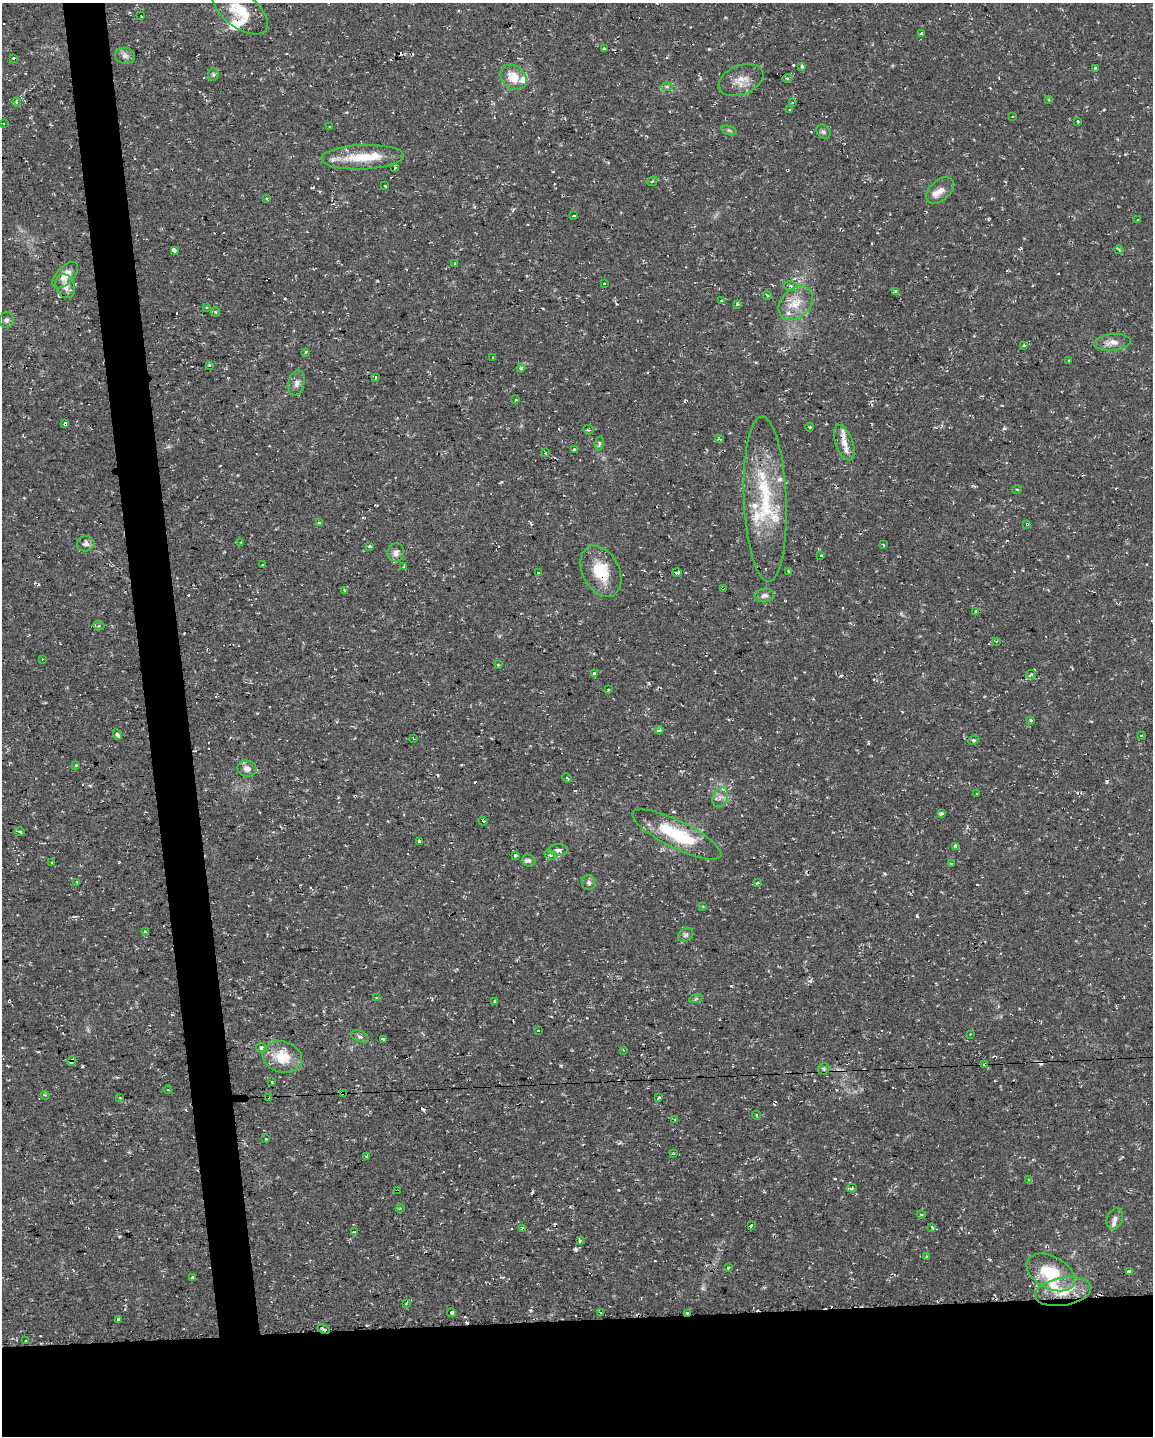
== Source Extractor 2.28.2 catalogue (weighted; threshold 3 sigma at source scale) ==
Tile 11 of 4 x 3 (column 3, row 3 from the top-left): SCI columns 2305-3455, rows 50-1483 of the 4607 x 4367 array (HDU 1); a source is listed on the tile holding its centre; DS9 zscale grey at full resolution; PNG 1155 x 1438 px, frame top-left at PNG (2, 3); each listed source drawn as its Kron ellipse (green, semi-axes under 4 px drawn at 4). Shown black and unused: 12% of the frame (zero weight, under 2 of 3 exposures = <1% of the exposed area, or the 3 px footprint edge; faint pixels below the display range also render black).
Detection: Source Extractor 2.28.2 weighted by HDU 2 'WHT'; one run over the whole footprint, this tile lists its part. Background 0.0286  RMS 0.004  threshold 0.018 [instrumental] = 3 sigma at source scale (4.5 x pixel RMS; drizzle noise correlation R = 1.50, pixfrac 1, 0.0396/0.0396 arcsec/px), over >= 5 px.
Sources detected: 228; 44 cosmic-ray / hot-pixel residue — neither listed nor drawn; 15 inside a brighter listed object's ellipse — not listed separately; the other 169 listed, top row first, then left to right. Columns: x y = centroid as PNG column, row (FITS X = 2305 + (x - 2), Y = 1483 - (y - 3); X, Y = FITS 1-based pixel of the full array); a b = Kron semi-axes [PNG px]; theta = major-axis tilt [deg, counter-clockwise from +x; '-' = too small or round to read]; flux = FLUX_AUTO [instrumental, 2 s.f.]
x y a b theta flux
240 10 32 17 -38 11
141 16 3 2 - 1.5
921 33 3 3 - 2.1
604 48 3 3 - 0.58
125 56 10 8 -11 1.7
13 58 3 3 - 0.61
802 66 3 3 - 1.6
1096 68 3 3 - 0.84
213 75 6 5 - 0.71
513 77 14 11 -41 6
787 78 5 3 - 0.58
741 80 23 14 22 5.5
667 87 6 4 -1 0.63
1048 99 4 3 - 0.51
16 102 4 4 - 0.54
793 102 3 2 - 0.7
789 110 3 3 - 1.3
1013 117 2 2 - 0.36
1078 121 3 3 - 1.2
3 123 2 2 - 0.4
330 127 3 2 - 0.29
729 130 8 3 -19 0.59
823 132 8 6 -45 0.99
363 157 41 12 2 13
395 168 3 3 - 0.99
652 181 5 4 - 0.55
385 186 3 3 - 0.46
940 190 16 10 44 3.6
267 198 3 3 - 0.78
574 216 3 3 - 0.75
1138 220 2 2 - 0.4
174 250 4 3 - 8.5
1119 250 4 4 - 0.46
455 264 3 2 - 0.67
65 275 16 8 46 4.3
604 284 3 2 - 0.9
65 286 12 9 -72 2.9
791 286 7 5 -9 1.4
896 292 3 3 - 3.3
767 295 4 4 - 0.88
722 301 4 3 - 0.85
796 303 19 14 44 7.3
737 304 3 3 - 1.1
206 308 3 2 - 0.5
216 312 4 4 - 0.54
6 320 8 7 - 1.1
1112 342 18 8 5 3.2
1024 345 3 3 - 0.49
306 352 4 3 - 0.48
493 358 3 2 - 0.25
1069 361 4 2 - 0.33
209 365 4 3 - 0.64
521 368 4 4 - 0.62
376 377 4 3 - 0.59
296 383 13 8 77 2.1
516 400 3 3 - 1.2
65 423 4 3 - 3.4
810 427 4 3 - 0.38
588 430 5 4 - 0.57
719 439 4 2 - 0.56
599 443 7 3 82 0.65
844 443 18 8 -69 3.3
574 450 3 3 - 1.2
545 453 4 3 - 0.55
1017 489 5 3 - 0.38
765 499 83 21 -88 32
319 523 4 3 - 4.3
1027 524 3 3 - 0.75
241 542 4 3 - 0.35
86 544 9 7 1 1.7
883 545 4 3 - 0.66
370 546 4 3 - 0.52
396 553 9 8 - 2.1
821 556 3 2 - 0.55
262 565 3 3 - 0.93
404 566 3 3 - 1.1
601 571 27 18 -63 13
789 571 4 3 - 0.59
677 572 4 3 - 7.6
539 573 3 3 - 0.91
723 588 3 2 - 0.36
344 591 3 3 - 2.1
764 595 10 7 7 1.5
976 611 3 3 - 1.1
99 626 5 3 - 0.49
996 641 3 3 - 0.39
42 659 3 2 - 0.29
498 664 3 3 - 1.5
594 673 3 3 - 1.1
1031 674 5 4 - 0.67
608 689 3 2 - 0.34
1030 720 4 3 - 0.39
659 730 4 3 - 2.1
117 735 5 3 - 1.1
1141 735 3 2 - 0.34
413 738 3 2 - 0.32
973 740 5 4 - 0.65
75 765 3 3 - 1.2
247 769 9 8 - 2.2
567 778 5 3 - 0.45
977 793 3 3 - 1
720 797 10 7 64 2.1
941 813 4 3 - 1.6
483 821 4 3 - 0.64
20 832 5 4 - 0.79
677 834 49 13 -26 23
419 841 3 2 - 0.41
955 846 4 3 - 2.9
558 850 10 6 2 1.6
515 855 4 3 - 2.9
550 855 6 5 - 0.93
529 861 6 6 - 0.79
52 863 2 2 - 0.32
951 863 4 2 - 0.28
77 882 3 2 - 0.52
589 883 7 7 - 1.2
757 883 4 3 - 1.9
703 906 4 2 - 0.33
145 932 3 3 - 2.1
686 935 8 6 34 0.99
376 998 4 3 - 0.49
696 998 7 4 20 0.64
495 1001 3 3 - 0.98
538 1031 3 3 - 0.72
970 1034 2 2 - 0.27
360 1037 9 5 -25 1.4
383 1039 4 3 - 6
261 1048 5 5 - 1.1
623 1050 3 3 - 0.44
282 1057 20 15 -15 11
71 1061 5 4 - 2.1
985 1064 3 3 - 3.1
824 1069 6 5 - 0.7
272 1081 3 3 - 0.45
168 1090 4 3 - 0.41
343 1093 4 3 - 2.3
45 1095 4 3 - 0.42
268 1097 2 2 - 0.39
120 1098 3 2 - 0.47
658 1098 4 3 - 9.5
756 1115 4 3 - 0.34
674 1119 3 3 - 1.2
266 1139 3 3 - 0.56
673 1154 3 2 - 0.32
367 1156 4 3 - 0.46
1029 1180 3 3 - 0.72
852 1188 5 3 - 0.91
397 1191 4 2 - 0.48
400 1208 4 3 - 0.45
921 1214 4 3 - 0.36
1115 1219 11 8 72 2.1
751 1226 3 3 - 2.8
932 1227 4 3 - 0.68
522 1229 3 3 - 4.5
355 1232 3 3 - 0.94
580 1240 4 3 - 0.7
926 1256 4 3 - 0.39
728 1267 3 3 - 2.7
1051 1272 26 16 -29 17
1129 1272 3 3 - 7.9
193 1278 3 3 - 1.4
1063 1292 28 14 9 10
406 1304 4 3 - 0.45
452 1313 4 3 - 4.6
601 1313 4 3 - 0.8
688 1313 4 2 - 0.39
118 1319 3 3 - 1.2
324 1329 6 2 -26 0.64
26 1340 3 3 - 0.72
Overlapping masked pixels (flux is a lower limit): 16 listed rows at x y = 240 10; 65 423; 844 443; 319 523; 1027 524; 601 571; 677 572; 723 588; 71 1061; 985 1064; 343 1093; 268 1097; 397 1191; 522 1229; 688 1313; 324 1329
Unlisted compact peaks at least as high as the median listed source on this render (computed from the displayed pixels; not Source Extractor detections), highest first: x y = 576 1249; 917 916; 82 1066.